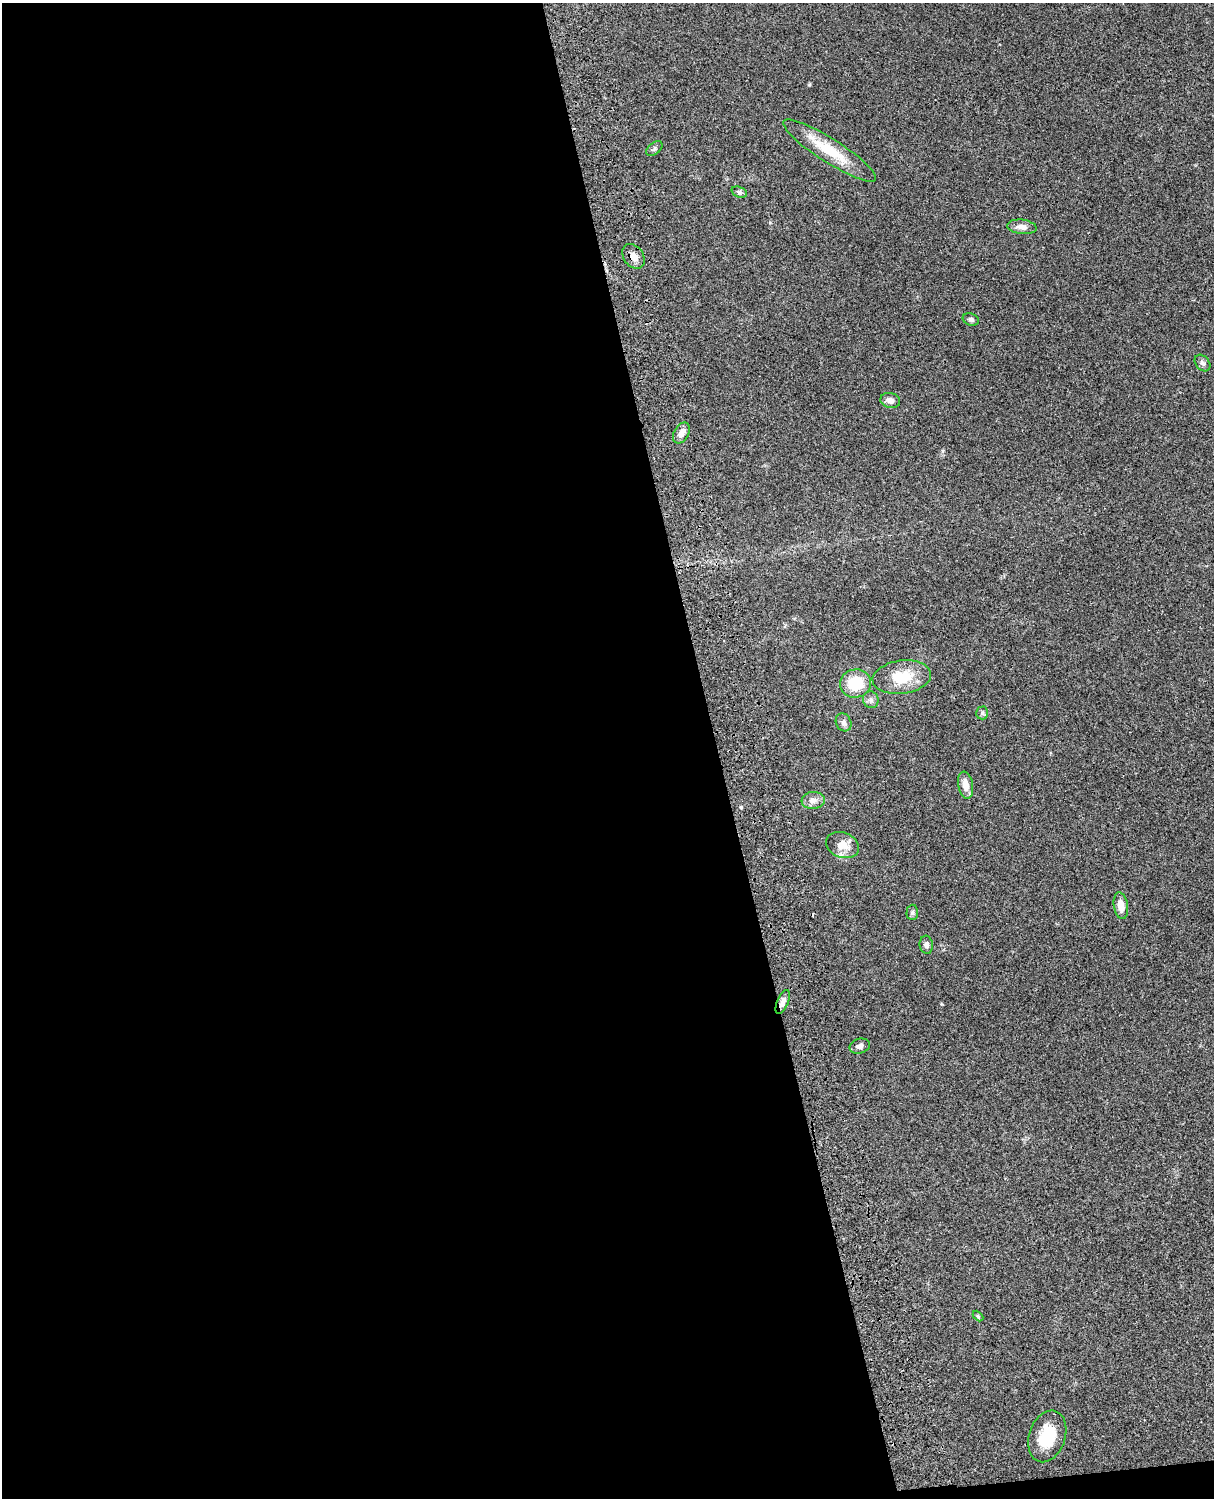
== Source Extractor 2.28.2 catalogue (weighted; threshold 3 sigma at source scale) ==
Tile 9 of 4 x 3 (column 1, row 3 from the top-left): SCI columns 122-1333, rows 277-1772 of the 5089 x 4928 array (HDU 1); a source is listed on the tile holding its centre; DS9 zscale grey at full resolution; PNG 1216 x 1500 px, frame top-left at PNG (2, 3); each listed source drawn as its Kron ellipse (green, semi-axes under 4 px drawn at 4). Shown black and unused: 60% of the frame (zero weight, under 3 of 4 exposures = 6% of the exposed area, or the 3 px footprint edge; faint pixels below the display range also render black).
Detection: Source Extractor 2.28.2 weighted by HDU 2 'WHT'; one run over the whole footprint, this tile lists its part. Background 0.0756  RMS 0.0057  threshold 0.0259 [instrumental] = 3 sigma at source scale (4.5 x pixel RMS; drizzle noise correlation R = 1.50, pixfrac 1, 0.05/0.05 arcsec/px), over >= 5 px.
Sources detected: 24; all 24 listed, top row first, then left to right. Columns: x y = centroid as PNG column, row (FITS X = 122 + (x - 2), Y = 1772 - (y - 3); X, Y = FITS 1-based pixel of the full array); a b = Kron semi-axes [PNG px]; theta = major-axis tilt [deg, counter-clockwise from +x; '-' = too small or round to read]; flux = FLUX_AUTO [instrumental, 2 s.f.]
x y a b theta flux
654 149 9 5 41 1.2
829 150 54 12 -32 20
739 192 8 5 -20 1.2
1022 227 15 7 -6 4.2
634 256 13 9 -53 4.1
971 319 8 6 -20 1.5
1203 363 9 6 -49 1.9
890 401 10 7 -15 2.9
681 433 11 7 62 3.8
902 677 29 16 7 18
855 683 15 14 - 19
871 700 8 7 - 2
982 713 6 6 - 1.2
844 722 9 7 -63 2
966 785 14 7 -80 5.4
813 800 11 8 6 3.2
843 845 17 12 -20 7
1121 906 13 7 -81 5.5
912 912 7 6 - 1.3
926 945 9 6 -85 1.8
783 1002 13 5 68 2.8
860 1046 10 7 15 2.2
978 1316 6 4 -46 0.63
1047 1436 26 18 71 19
Overlapping masked pixels (flux is a lower limit): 2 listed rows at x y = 634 256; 783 1002
Unlisted compact peaks at least as high as the median listed source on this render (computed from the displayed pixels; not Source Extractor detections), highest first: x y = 809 85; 741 807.